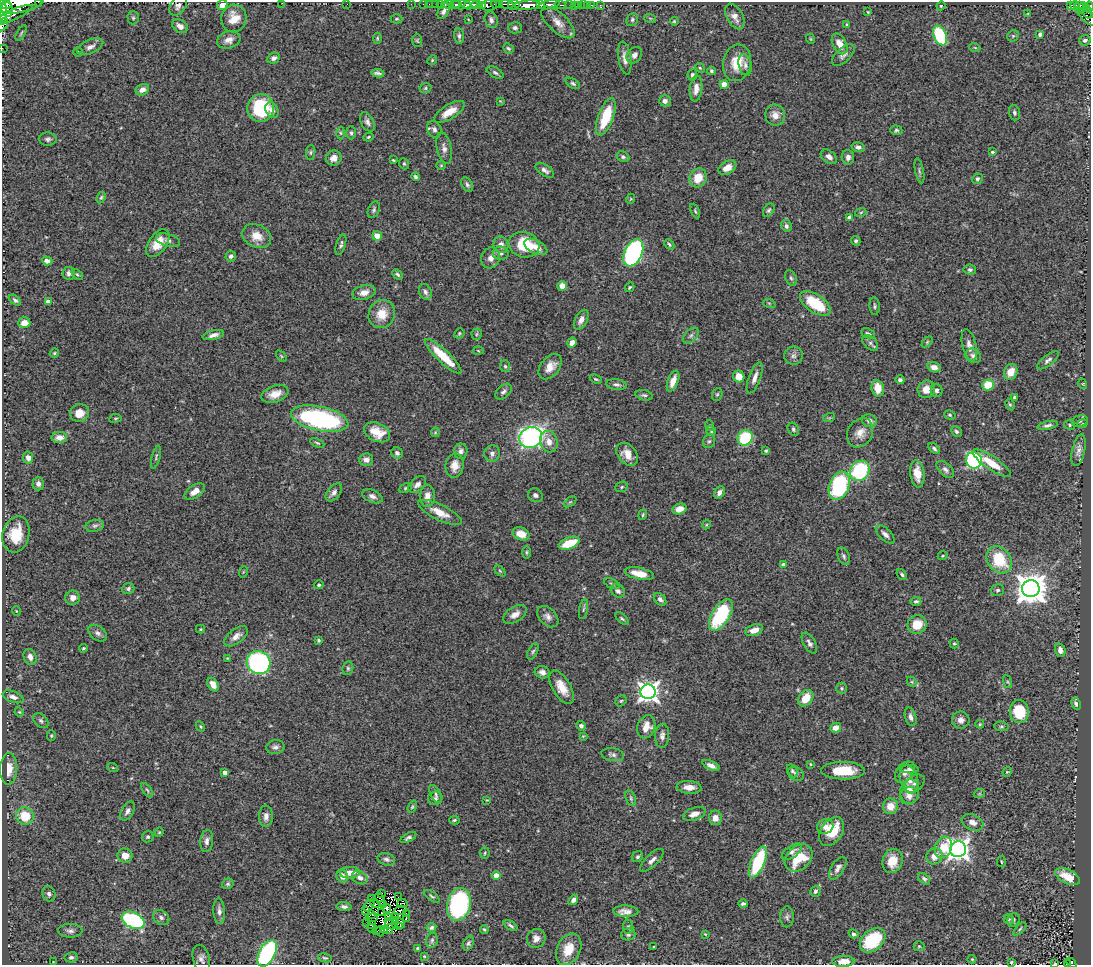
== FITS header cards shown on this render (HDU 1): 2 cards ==
NAXIS1  =                 1089
NAXIS2  =                  963

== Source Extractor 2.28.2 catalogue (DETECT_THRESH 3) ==
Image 1089 x 963 px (HDU 1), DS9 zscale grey, 1 PNG px = 1 image px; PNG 1093 x 967 px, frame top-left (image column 1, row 963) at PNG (2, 2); each listed source drawn as its Kron ellipse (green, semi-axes under 4 px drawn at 4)
Background 0.711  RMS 0.058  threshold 0.175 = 3 sigma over >= 5 px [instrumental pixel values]
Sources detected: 471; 10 with non-positive FLUX_AUTO (blend fragments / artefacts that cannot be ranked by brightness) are neither listed nor drawn; the other 461 listed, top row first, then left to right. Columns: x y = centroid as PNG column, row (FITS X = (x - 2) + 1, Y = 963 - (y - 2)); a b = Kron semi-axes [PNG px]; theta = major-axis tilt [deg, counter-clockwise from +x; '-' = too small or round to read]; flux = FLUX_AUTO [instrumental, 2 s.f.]
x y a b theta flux
38 2 2 2 - 33
21 3 23 9 12 3900
282 3 2 2 - 10
5 4 7 5 -21 1800
347 4 3 2 - 3.3
411 4 2 2 - 12
423 4 3 2 - 12
429 4 2 2 - 16
436 4 3 3 - 37
440 4 2 2 - 23
451 4 10 3 1 190
495 4 4 3 - 280
499 4 3 3 - 280
507 4 7 4 -18 500
541 4 3 3 - 460
222 5 5 5 - 31
456 5 4 3 - 450
461 5 10 4 -1 1100
471 5 7 3 16 1500
476 5 4 3 - 540
482 5 4 3 - 99
489 5 7 5 9 330
514 5 6 4 14 430
527 5 13 4 4 3600
549 5 11 4 10 1400
560 5 5 3 - 180
569 5 3 2 - 120
575 5 3 2 - 6.1
578 5 3 3 - 29
583 5 2 2 - 9.1
588 5 2 2 - 7.9
591 5 2 2 - 7.3
600 5 3 3 - 8.9
1079 5 3 3 - 82
178 6 11 7 53 18
941 6 4 4 - 4.3
1071 6 4 3 - 78
1075 6 4 3 - 100
1089 6 4 2 - 210
1082 8 6 3 42 50
7 9 7 5 -77 1800
3 10 12 3 -85 2200
444 11 8 5 61 15
868 12 3 2 - 3.3
1088 12 7 4 -74 110
1028 13 4 2 - 2.8
12 15 22 5 24 1500
735 17 14 8 -62 27
1087 17 11 5 -45 280
133 18 6 5 - 7.2
234 18 14 12 78 60
650 18 6 3 -18 4.4
396 19 6 4 1 5.8
468 19 3 2 - 2.5
491 20 8 6 -70 12
632 20 7 5 62 8
674 21 4 3 - 3.8
558 22 21 9 -43 39
847 24 3 3 - 3.7
2 25 7 5 58 57
180 26 8 6 -35 22
515 28 7 5 -2 11
21 33 8 3 60 4.7
1040 34 4 4 - 14
940 35 10 6 -66 270
459 36 8 5 -85 9.6
1013 36 6 5 - 6.4
377 38 5 4 - 4.7
811 39 5 3 - 3.4
229 40 12 8 17 27
417 40 6 5 - 5.7
1085 40 6 5 - 9.7
840 44 11 6 -61 40
90 47 14 7 23 22
2 48 2 2 - 11
508 48 5 4 - 6.4
975 48 5 3 - 3.7
78 52 4 4 - 5.2
634 55 9 7 51 16
843 55 14 7 43 17
274 58 6 5 - 13
625 58 17 6 -82 27
432 60 5 4 - 4.9
737 63 18 14 76 87
745 65 11 6 -78 15
700 68 5 4 - 4.9
711 71 4 3 - 7.2
378 73 7 3 -7 10
495 73 9 5 -31 11
692 75 5 4 - 10
573 83 8 4 -32 7.6
724 84 4 4 - 68
425 88 6 5 - 6.1
696 88 13 6 83 32
142 90 7 5 27 27
500 101 4 3 - 3
665 101 6 5 - 15
261 108 14 13 - 240
272 110 8 6 -63 18
449 112 17 7 32 51
1014 113 8 5 -74 9.2
775 115 10 10 - 34
606 117 20 7 70 140
367 122 10 6 -62 15
434 129 8 7 - 14
896 130 6 5 - 7.3
341 133 6 4 -89 5.6
351 133 6 4 90 7.7
368 137 5 3 - 4.4
48 139 9 6 -1 11
858 147 6 4 -16 14
444 148 16 7 -78 21
311 152 7 4 84 6.6
992 152 4 3 - 4.6
623 157 7 5 -27 8
829 157 9 6 -36 18
848 157 7 6 - 16
334 158 8 7 - 25
393 160 3 3 - 3.7
404 164 6 4 -68 5.7
441 165 4 4 - 3.9
727 168 9 6 30 33
545 170 10 5 -32 15
919 171 13 3 -79 8.6
415 177 4 3 - 7.4
698 178 9 8 - 70
977 179 5 5 - 7.3
467 185 8 5 -62 9.3
101 197 6 4 62 5.5
630 199 5 3 - 3.3
374 210 8 5 67 9.1
769 210 7 5 57 8
695 211 8 4 -66 5.7
861 212 5 3 - 4.2
850 218 4 4 - 33
786 226 6 5 - 12
257 236 15 11 -26 55
377 236 5 4 - 37
168 240 12 6 -15 13
856 241 5 4 - 7.3
158 243 16 9 55 61
669 244 6 4 -46 5.7
341 245 10 4 72 9.5
501 245 8 7 - 22
524 245 15 12 -14 150
536 247 12 6 -28 32
501 253 8 6 0 13
633 253 14 9 65 790
231 256 5 5 - 11
491 258 11 9 63 27
47 261 5 4 - 19
970 270 6 5 - 8.1
69 273 6 6 - 13
77 274 6 4 -40 5.8
398 274 6 4 -45 7.2
791 278 8 5 -62 8.7
562 286 4 4 - 62
630 287 5 3 - 5.2
425 292 8 6 -64 14
364 293 12 7 14 31
15 300 7 4 -39 8.7
48 302 4 4 - 26
769 303 6 4 -19 5.1
815 304 17 9 -34 160
875 306 9 5 -86 7.6
382 314 14 13 - 72
581 320 11 6 62 23
24 323 6 5 - 38
459 333 5 4 - 5.2
868 333 7 4 -22 8.7
477 334 6 5 - 6.1
213 335 11 4 15 18
691 336 10 6 45 12
927 342 6 4 46 5.9
572 343 5 4 - 21
870 343 9 6 -43 13
969 345 16 7 -77 24
478 351 5 3 - 3.3
54 353 5 3 - 4.9
281 356 7 3 -53 4.8
443 356 24 6 -43 120
793 356 9 9 - 16
973 356 8 7 - 15
1048 360 13 5 37 13
505 366 6 5 - 6.3
550 367 14 9 51 44
934 367 7 5 -15 24
1011 372 8 6 66 44
739 377 6 5 - 47
755 378 16 6 70 25
596 379 6 3 -24 5
900 380 4 4 - 11
673 381 11 5 69 44
1083 384 5 3 - 3.4
616 385 10 5 -8 11
988 385 6 5 - 110
878 388 8 6 -80 55
926 389 9 8 - 40
936 390 7 6 - 11
503 392 9 6 43 13
275 394 14 8 19 41
717 394 6 5 - 5.9
644 395 9 5 -11 9.3
1014 397 4 3 - 7.7
1010 405 6 4 -62 5.5
79 413 9 9 - 43
950 415 6 4 -17 5.9
115 418 6 3 9 4.2
829 418 6 3 18 4.5
320 419 29 12 -12 610
869 421 8 6 -23 16
1080 421 8 5 18 7.6
1082 424 5 3 - 2.7
1048 425 10 4 13 12
1070 425 5 5 - 5.5
710 426 5 3 - 4.6
793 429 7 5 -59 9.7
711 431 5 5 - 6.8
956 431 6 4 -45 7.9
377 432 14 9 -24 59
435 432 5 4 - 4
860 433 15 12 58 39
59 437 8 5 2 27
531 437 12 10 24 960
745 438 8 7 - 190
709 441 7 6 - 9.6
549 442 11 8 -73 33
317 443 7 4 -24 6.1
934 449 7 4 -41 8.2
1079 450 16 6 78 21
461 451 8 6 89 15
766 451 4 3 - 5.2
397 453 6 5 - 9.9
492 454 8 7 - 15
627 454 13 9 -49 47
156 457 12 3 75 7.4
28 458 6 5 - 21
366 460 7 6 - 22
974 460 8 8 - 600
992 463 22 6 -34 75
455 466 12 9 82 35
945 469 10 6 -44 15
860 471 11 9 50 330
917 474 14 7 -82 53
38 484 6 6 - 16
417 484 10 6 41 19
839 486 15 10 68 390
622 487 6 5 - 5.5
405 488 7 4 27 6.2
195 492 11 6 33 30
334 492 10 6 52 16
719 492 7 5 56 17
535 495 8 6 -32 11
372 496 11 6 -22 16
427 496 11 7 89 24
570 502 7 4 36 5.1
679 509 7 5 15 38
440 512 24 7 -26 59
643 515 5 4 - 5.5
706 525 4 3 - 3.6
95 526 9 6 10 11
16 534 18 13 75 110
521 534 8 6 -19 43
885 534 12 6 -45 18
569 543 11 5 21 110
527 552 7 3 90 4.8
844 556 9 5 -68 11
943 556 5 3 - 3.6
999 560 15 11 -54 160
783 565 4 4 - 19
500 571 6 4 -45 5.4
243 572 6 3 72 3.6
639 574 15 6 -11 59
902 574 6 4 -51 7.7
612 584 8 4 -23 7.6
319 585 5 4 - 6.6
128 588 6 5 - 9.7
1031 589 8 8 - 6800
998 590 6 6 - 9.4
618 591 7 6 - 14
73 598 7 7 - 22
660 599 7 5 -46 13
916 601 5 4 - 7.7
583 609 10 4 78 7.4
16 611 5 3 - 2.9
515 614 13 7 32 27
721 615 18 9 59 290
548 617 12 8 -45 21
622 618 8 4 -42 6.8
917 624 10 9 - 65
201 629 4 4 - 3.6
754 630 9 5 19 33
98 633 10 7 -36 17
236 636 14 7 37 26
318 640 3 3 - 6.6
809 643 11 6 -60 14
954 643 5 4 - 4.8
83 648 4 3 - 4.6
1060 650 7 5 -74 22
533 651 8 4 63 7.8
30 657 8 6 -67 22
227 658 4 3 - 3.1
259 663 12 11 - 690
348 668 7 5 78 7.3
542 672 7 6 - 17
912 682 6 4 -46 6.1
1007 682 7 4 -71 5.3
213 685 7 5 -61 36
562 687 18 9 -60 57
842 688 6 5 - 6.4
648 692 7 7 - 2200
13 697 11 5 -20 19
806 698 9 6 52 73
621 701 6 5 - 5.8
1076 704 6 4 -62 8.8
19 712 5 4 - 4
1019 712 11 9 -88 160
911 717 9 5 -73 17
961 720 9 8 - 23
41 721 9 6 -43 11
980 724 4 4 - 5.2
200 726 5 3 - 4.1
581 726 5 4 - 12
1001 726 7 4 -5 6.9
646 727 12 8 71 45
836 728 5 4 - 36
51 736 5 4 - 5.6
583 736 4 4 - 3.4
662 736 12 7 86 17
275 747 9 7 10 15
613 755 11 6 -9 13
810 764 4 4 - 4.1
711 766 9 4 -24 21
113 768 5 3 - 4.3
9 769 16 8 88 62
909 769 9 4 -3 11
792 771 7 4 -61 7.3
843 771 22 9 0 110
905 772 12 8 51 23
1007 772 5 4 - 4.1
225 773 4 4 - 24
796 774 8 6 -28 13
909 779 14 9 -75 33
914 784 11 7 35 14
689 787 12 6 -4 38
147 790 8 4 -55 6.9
910 791 12 9 83 44
436 794 10 5 -63 9.7
979 794 5 3 - 3.2
909 796 10 8 29 26
435 798 7 6 - 11
631 798 8 5 -70 7.7
487 800 4 4 - 3.4
890 806 8 7 - 46
412 807 6 4 70 5.1
127 811 10 6 61 15
694 814 12 6 20 28
25 816 9 8 - 100
266 816 11 7 90 22
715 818 7 6 - 32
454 820 5 4 - 5.4
972 822 11 7 -22 24
825 827 8 7 - 26
159 832 5 4 - 4.1
832 832 16 10 55 110
148 837 6 5 - 6.9
408 838 9 4 28 10
207 841 11 6 84 17
943 847 11 8 70 93
958 849 8 7 - 2400
792 852 11 6 35 16
485 853 5 5 - 5.3
125 855 7 7 - 35
934 856 8 8 - 36
637 857 6 5 - 8.4
799 858 16 11 43 130
386 859 9 6 -17 12
652 860 15 6 43 20
892 861 12 10 76 67
758 862 16 7 66 260
1001 862 5 3 - 3.8
838 868 13 6 58 19
350 873 10 6 2 32
496 875 4 4 - 44
342 876 6 5 - 24
1067 877 13 7 -26 72
360 878 8 6 -31 17
924 879 7 4 -40 8.7
228 884 6 5 - 7.1
815 891 5 5 - 8.8
49 894 8 6 -69 13
381 894 2 2 - 2.1
432 896 9 4 -36 7
398 897 2 2 - 2.1
372 898 3 2 - 6.4
380 899 7 4 -69 19
573 900 6 4 50 14
375 903 5 2 - 0.69
403 903 5 3 - 0.96
384 904 3 2 - 3.8
459 904 17 11 79 640
743 904 4 3 - 9.2
369 905 6 2 53 2.5
344 907 7 4 -1 13
387 908 4 3 - 6.6
365 910 3 2 - 2.9
400 910 7 2 18 3.7
219 911 12 6 -86 18
626 911 13 5 -2 26
382 913 3 2 - 5.5
372 914 3 2 - 4.8
406 914 3 2 - 6.8
161 917 9 7 -34 15
388 917 3 2 - 2.4
395 917 3 2 - 4.6
787 917 10 6 90 12
372 918 6 2 5 6.5
406 918 3 2 - 3
1009 919 5 5 - 6.1
133 920 12 7 -25 520
1013 920 7 6 - 8.3
396 921 3 2 - 6.8
367 922 2 2 - 2.6
400 923 5 3 - 1.6
371 924 2 2 - 2.3
390 924 6 2 -45 10
511 926 7 3 -28 8
399 927 3 2 - 4
628 927 7 5 -85 7.2
372 928 4 2 - 7.1
431 928 5 4 - 8.3
384 929 3 2 - 7.7
389 929 5 2 - 1.4
1020 929 8 4 45 7
377 930 2 2 - 8.1
484 930 4 3 - 5.2
70 931 12 7 0 16
380 931 5 2 - 10
628 934 7 6 - 9.4
705 934 3 2 - 3
853 934 5 4 - 7
536 938 10 9 - 23
432 940 7 5 75 9.2
873 940 14 10 43 200
468 943 8 5 67 9.1
919 946 5 5 - 5.1
654 947 3 2 - 3.2
418 948 3 3 - 5.1
569 949 17 11 65 81
267 953 14 8 62 650
424 956 4 3 - 3.5
71 957 6 5 - 11
325 958 7 4 -10 6.9
201 959 14 8 -76 20
972 959 4 4 - 3.4
843 961 11 5 3 45
54 962 3 2 - 2.9
1011 962 3 2 - 4
1067 963 4 3 - 36
1071 963 6 4 -48 77
1055 964 3 2 - 2.6
At the frame edge (FLAGS 8, measured only in part): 15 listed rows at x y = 38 2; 21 3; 282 3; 222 5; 1089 6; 3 10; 1087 17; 2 25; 2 48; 569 949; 267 953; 843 961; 1067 963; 1071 963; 1055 964
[10 non-positive-flux detections neither listed nor drawn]